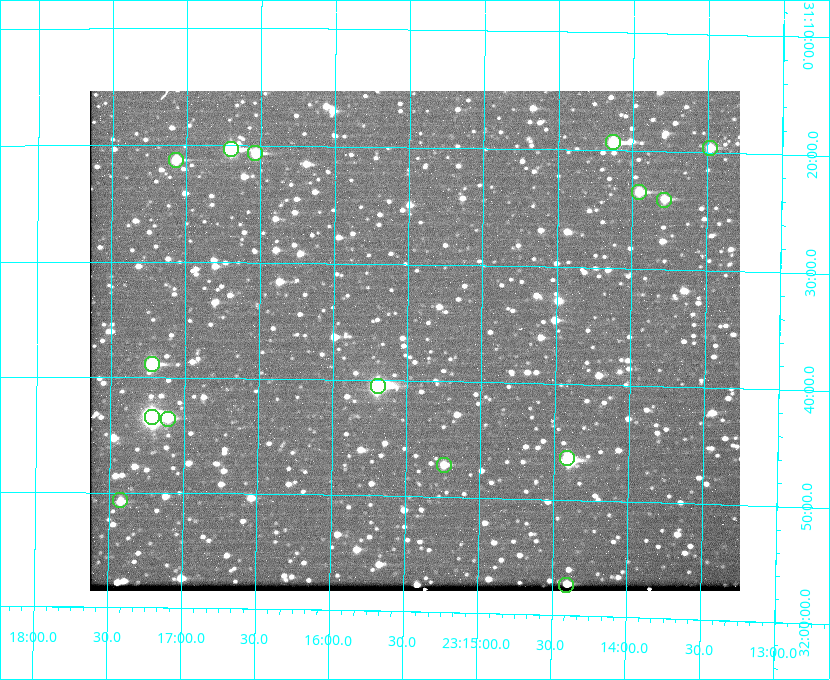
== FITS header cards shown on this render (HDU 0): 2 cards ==
NAXIS1  =                  650 / Width of table row in bytes
NAXIS2  =                  500 / Number of rows in table

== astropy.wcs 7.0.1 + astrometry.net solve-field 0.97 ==
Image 650 x 500 px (HDU 0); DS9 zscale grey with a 90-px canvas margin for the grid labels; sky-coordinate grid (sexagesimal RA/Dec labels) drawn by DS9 from the SOLVED WCS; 15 Tycho-2 reference stars matched to detected sources circled (green)
Header WCS: none
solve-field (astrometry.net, Tycho-2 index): SOLVED blind (the file carries no WCS)
Solved WCS: RA---TAN-SIP/DEC--TAN-SIP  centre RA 23:15:27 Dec +31:37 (348.86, +31.61 deg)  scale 5.16 arcsec/px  FOV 55.9' x 43.0'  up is +179 deg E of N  parity flipped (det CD > 0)
(file carries no celestial WCS; the grid is the blind solution)
Tycho-2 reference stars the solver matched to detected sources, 15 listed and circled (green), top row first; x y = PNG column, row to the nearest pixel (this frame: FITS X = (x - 90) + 1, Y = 500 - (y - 91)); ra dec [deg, ICRS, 3 dp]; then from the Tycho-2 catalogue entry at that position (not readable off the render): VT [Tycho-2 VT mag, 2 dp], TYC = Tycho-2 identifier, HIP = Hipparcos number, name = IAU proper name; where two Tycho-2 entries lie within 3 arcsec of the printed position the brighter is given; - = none
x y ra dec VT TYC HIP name
613 142 348.533 +31.321 8.95 2751-241-1 - -
710 148 348.371 +31.327 10.64 2751-1121-1 - -
231 149 349.176 +31.338 8.87 2752-38-1 - -
255 153 349.134 +31.344 10.32 2752-30-1 - -
176 160 349.268 +31.354 10.15 2752-13-1 - -
639 192 348.489 +31.392 10.19 2751-871-1 - -
664 200 348.446 +31.401 10.83 2751-661-1 - -
152 364 349.305 +31.647 9.68 2752-19-1 - -
378 386 348.924 +31.676 7.66 2752-472-1 114838 -
152 417 349.304 +31.724 8.18 2752-1095-1 114975 -
168 419 349.277 +31.726 11.07 2752-324-1 - -
567 458 348.603 +31.774 10.34 2751-877-1 - -
444 465 348.810 +31.787 10.96 2752-75-1 - -
120 500 349.356 +31.845 11.03 2752-240-1 - -
566 585 348.600 +31.955 10.66 2755-75-1 - -